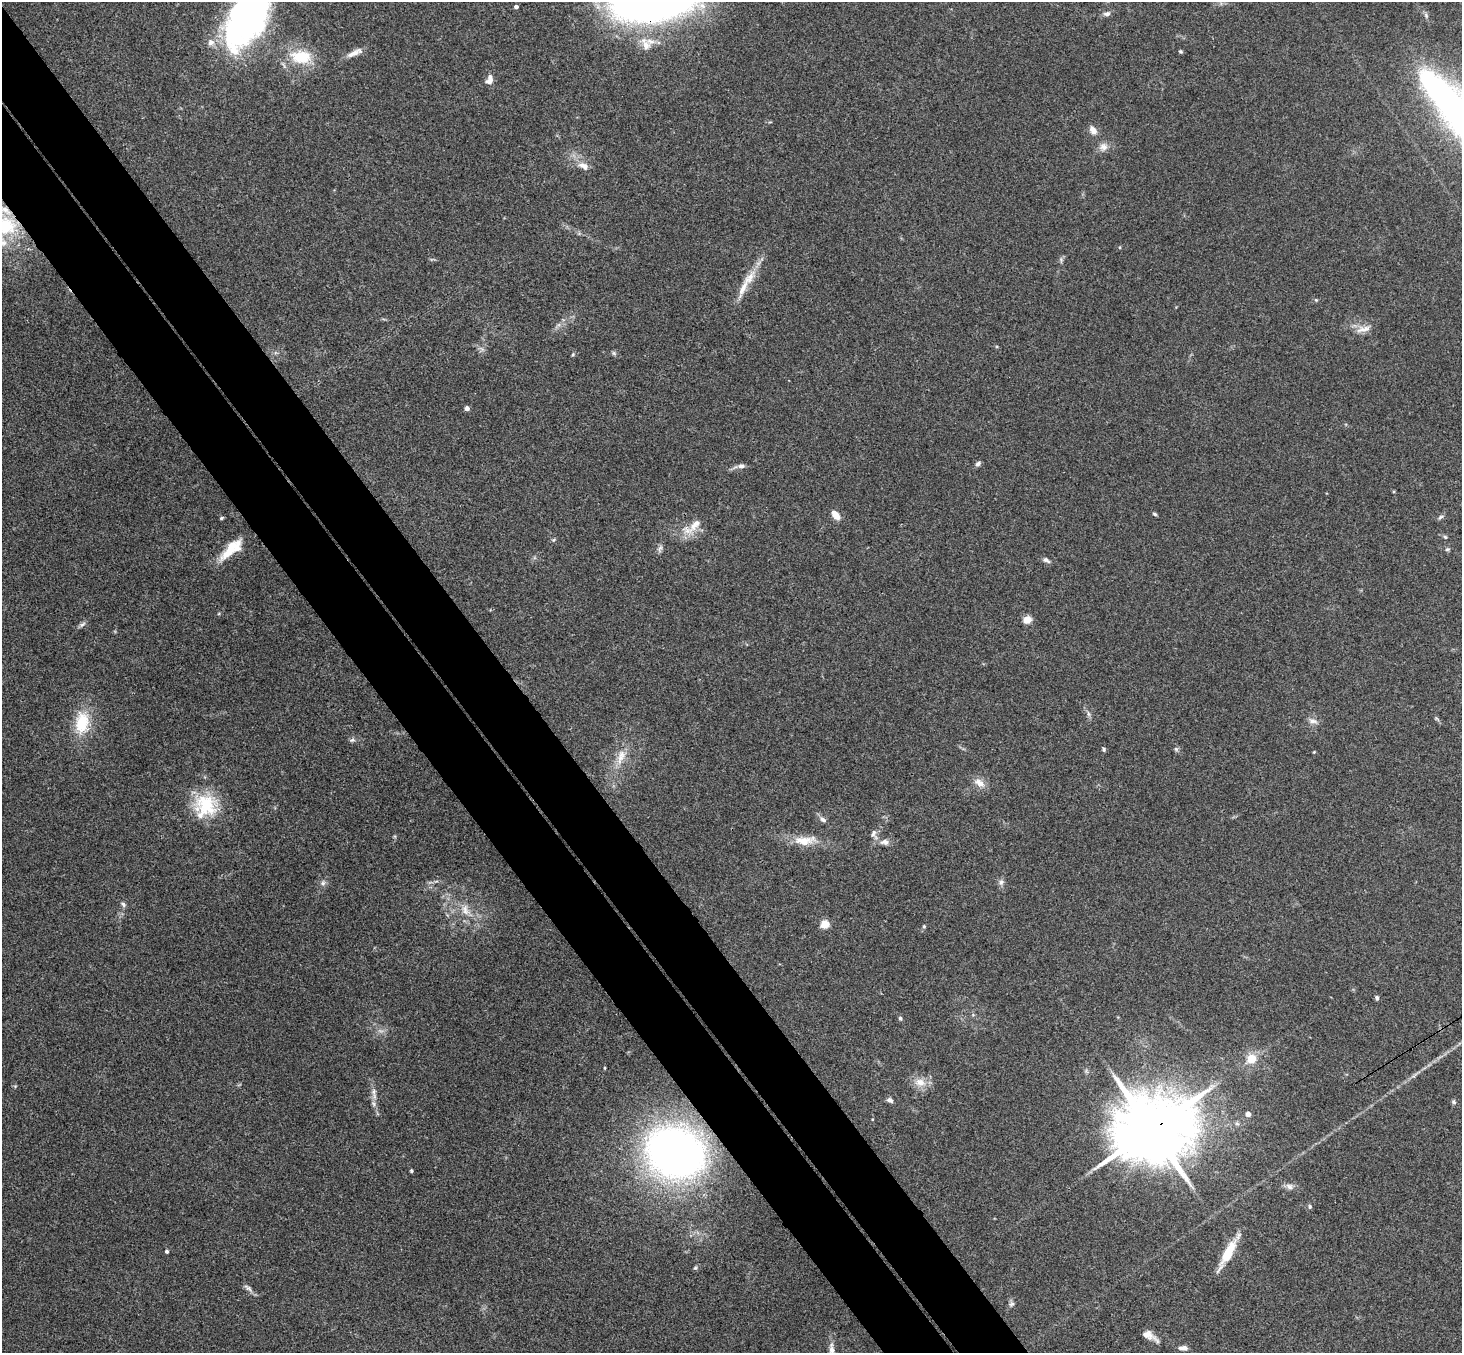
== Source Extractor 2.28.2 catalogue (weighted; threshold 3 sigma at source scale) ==
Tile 11 of 4 x 4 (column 3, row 3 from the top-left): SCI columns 2976-4435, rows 1682-3032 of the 5947 x 5928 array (HDU 1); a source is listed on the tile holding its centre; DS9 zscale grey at full resolution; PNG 1464 x 1355 px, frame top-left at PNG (2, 2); no overlay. Shown black and unused: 9% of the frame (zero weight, under 3 of 4 exposures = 6% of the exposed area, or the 3 px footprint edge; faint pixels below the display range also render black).
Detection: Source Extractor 2.28.2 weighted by HDU 2 'WHT'; one run over the whole footprint, this tile lists its part. Background 0.18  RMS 0.0079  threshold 0.0357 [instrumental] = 3 sigma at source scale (4.5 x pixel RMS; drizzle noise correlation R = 1.50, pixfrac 1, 0.05/0.05 arcsec/px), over >= 5 px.
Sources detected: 88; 1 too faint to see at this stretch — not listed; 7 inside a brighter listed object's ellipse — not listed separately; the other 80 listed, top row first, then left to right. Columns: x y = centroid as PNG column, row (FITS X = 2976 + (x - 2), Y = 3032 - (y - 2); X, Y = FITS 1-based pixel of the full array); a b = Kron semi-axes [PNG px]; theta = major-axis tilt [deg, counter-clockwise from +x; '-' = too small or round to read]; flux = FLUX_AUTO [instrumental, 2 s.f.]
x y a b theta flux
516 7 4 4 - 2.3
1107 14 9 6 12 2.9
1426 15 8 5 -64 2.1
247 18 65 33 62 280
646 45 20 12 -66 11
1181 51 5 4 - 1.1
355 53 23 7 24 6.8
301 57 31 19 -6 30
489 79 13 8 67 5.1
1446 95 66 21 -40 210
1093 130 12 8 -56 5.1
1103 147 12 11 - 5.7
583 166 16 10 -28 7.3
5 226 38 28 17 66
1061 259 6 5 - 1.5
749 278 28 11 53 14
1316 300 5 4 - 0.94
1363 329 22 8 13 7.4
614 353 7 5 -46 1.5
573 354 5 4 - 0.95
467 408 4 4 - 3.7
978 464 7 5 44 2.3
741 466 10 6 5 3.2
1155 514 6 4 -19 1.3
836 515 12 7 -53 7.3
1441 517 9 4 25 1.8
221 518 5 3 - 1.1
695 525 29 11 55 12
1445 537 6 4 -44 1.1
554 540 7 5 22 1.2
660 548 12 6 73 2.5
1447 549 6 5 - 1.3
229 551 31 11 52 18
1046 560 10 6 -27 2.5
1027 620 5 4 - 29
82 624 10 5 34 2.2
1088 714 9 4 -81 1.9
1437 718 9 4 -39 1.4
1313 721 14 7 -18 4.1
82 722 31 18 81 30
352 740 8 6 17 1.9
1104 749 5 5 - 1.3
1176 749 6 6 - 1.5
1314 752 4 3 - 0.7
621 757 24 11 67 13
979 783 16 9 -33 7.1
206 805 32 28 -26 41
823 820 9 6 -39 3
874 834 15 9 -74 4.4
805 841 32 12 4 17
885 842 12 8 -2 4.5
1001 882 9 7 60 2.8
323 883 8 6 88 2.5
123 904 7 5 -40 1.9
465 910 18 11 -69 10
825 924 5 5 - 32
924 926 5 4 - 1.1
1377 998 5 4 - 1.9
900 1018 5 4 - 1.5
1251 1059 12 11 - 15
605 1068 3 3 - 0.79
920 1082 16 11 -11 9.9
374 1091 11 7 84 3.9
890 1100 7 5 -35 2.8
1454 1102 7 5 -23 1.5
374 1104 10 7 -69 3.4
1248 1114 4 4 - 5.7
1151 1129 24 18 26 10000
675 1152 42 33 -24 530
411 1171 5 3 - 0.97
1289 1186 11 8 -22 3.8
1310 1207 6 5 - 1.3
167 1251 4 4 - 1.7
1228 1253 34 9 61 25
695 1268 6 5 - 1.3
248 1288 16 6 -40 3
1012 1304 8 7 - 2.2
1149 1336 20 8 -30 7.3
1185 1348 7 6 - 3.2
832 1349 16 7 -84 4.5
Overlapping masked pixels (flux is a lower limit): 2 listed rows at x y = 5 226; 1151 1129
Isophote crosses this tile's border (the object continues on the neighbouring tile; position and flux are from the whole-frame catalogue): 4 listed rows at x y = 247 18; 1446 95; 5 226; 832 1349